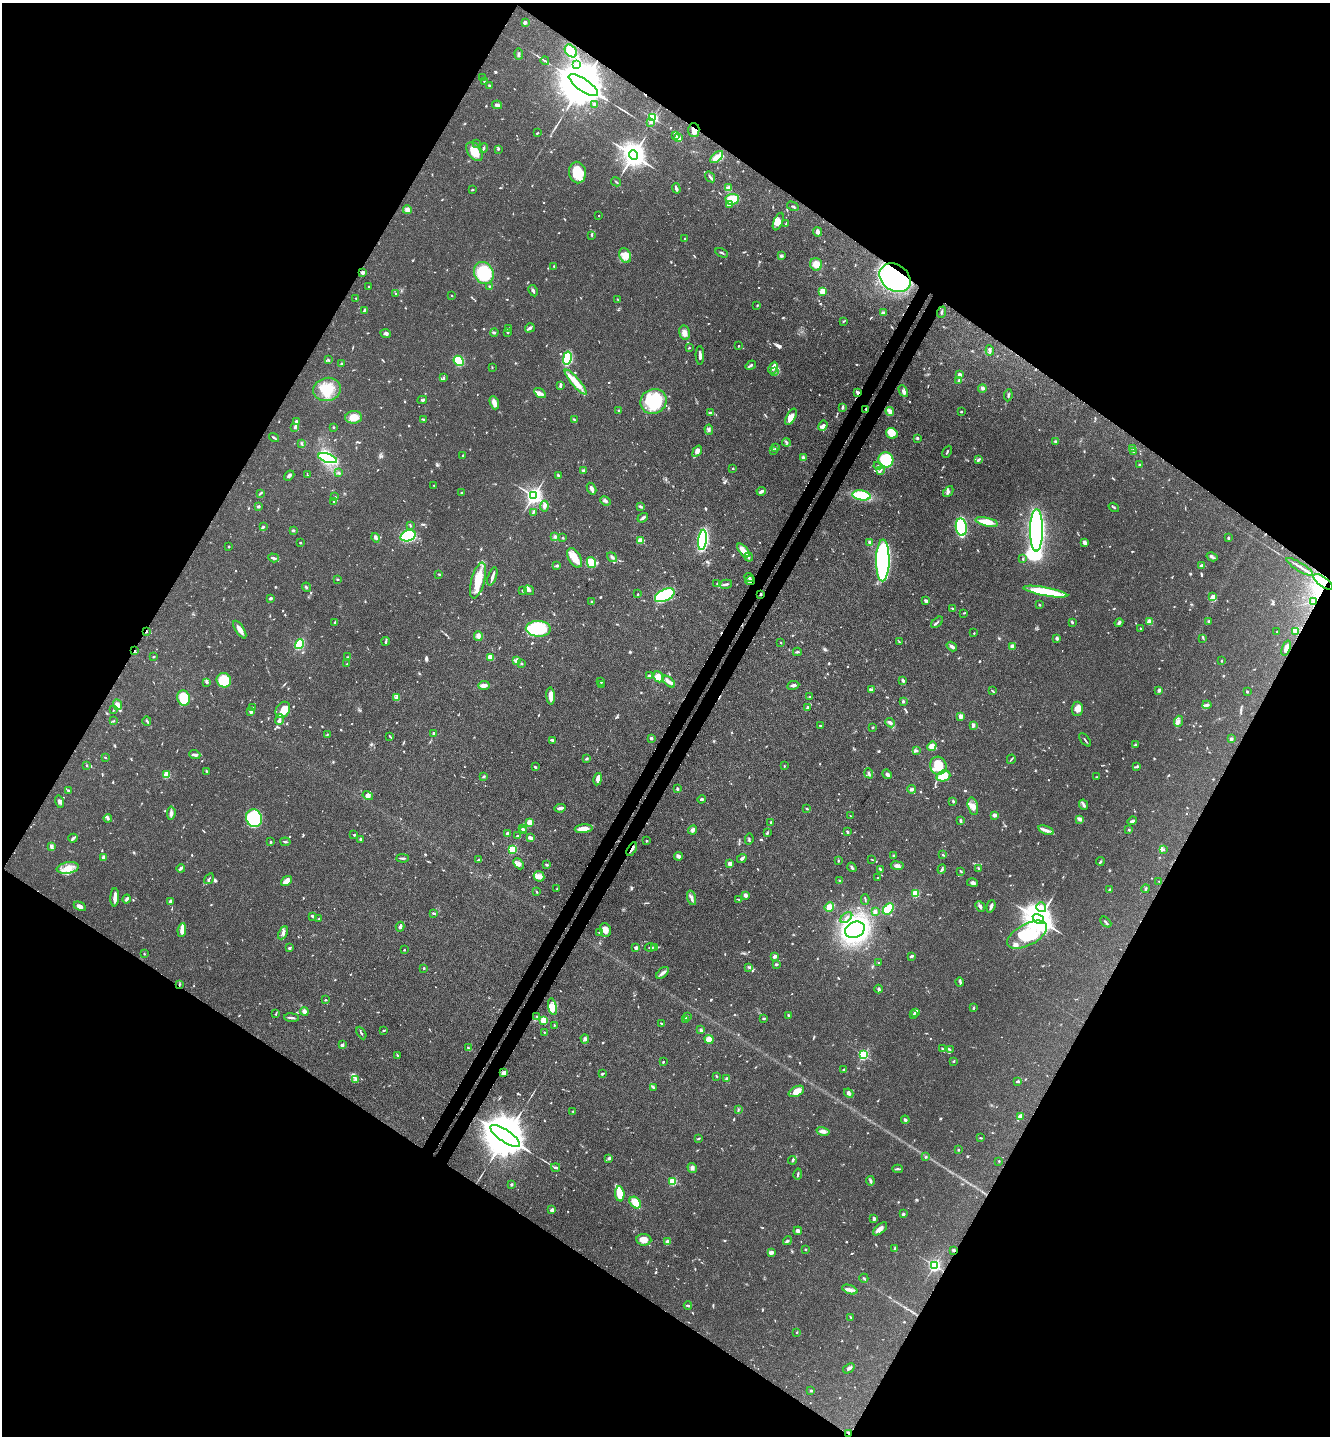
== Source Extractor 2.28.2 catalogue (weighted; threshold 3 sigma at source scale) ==
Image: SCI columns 237-5548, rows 91-5823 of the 5922 x 5914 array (HDU 1 of 3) = the unmasked area's bounding box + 8 px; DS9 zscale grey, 4 x 4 block average (1 PNG px = mean of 4 x 4 image px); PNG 1332 x 1438 px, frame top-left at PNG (2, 3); each listed source drawn as its Kron ellipse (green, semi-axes under 4 px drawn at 4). Shown black and unused: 49% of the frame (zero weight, under 3 of 4 exposures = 9% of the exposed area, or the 3 px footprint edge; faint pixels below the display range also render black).
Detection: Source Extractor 2.28.2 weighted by HDU 2 'WHT'. Background 0.0683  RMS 0.0039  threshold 0.0176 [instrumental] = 3 sigma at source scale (4.5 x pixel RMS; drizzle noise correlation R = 1.50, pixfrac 1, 0.05/0.05 arcsec/px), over >= 5 px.
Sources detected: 1019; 6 too faint to see at this stretch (4 x 4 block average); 1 inside a brighter object's white glare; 4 cosmic-ray / hot-pixel residue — neither listed nor drawn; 22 coinciding with a brighter row at this scale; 53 inside a brighter listed object's ellipse — not listed separately; of the other 933, all 500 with FLUX_AUTO >= 1.72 (the completeness limit of this list) listed and drawn (433 fainter detections not listed), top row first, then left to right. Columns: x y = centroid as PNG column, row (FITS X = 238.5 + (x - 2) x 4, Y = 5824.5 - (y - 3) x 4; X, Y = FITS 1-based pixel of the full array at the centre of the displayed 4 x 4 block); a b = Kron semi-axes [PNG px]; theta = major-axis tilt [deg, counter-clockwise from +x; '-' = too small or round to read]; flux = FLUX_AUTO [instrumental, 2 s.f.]
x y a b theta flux
525 22 2 2 - 27
571 51 7 5 -50 25
519 54 6 2 -84 3.9
545 61 4 2 - 2.8
577 64 4 4 - 6.4
483 78 2 2 - 2.8
484 82 2 2 - 2.2
583 85 17 6 -35 24000
490 86 3 2 - 3.1
595 104 3 3 - 5.6
497 105 5 2 - 9.7
652 118 2 2 - 410
650 123 2 2 - 2
694 130 7 5 -88 14
537 133 3 2 - 2
675 136 3 2 - 2.2
679 138 3 2 - 18
476 143 2 2 - 2.3
484 148 5 2 - 3.9
498 149 2 2 - 3
475 151 10 7 -52 36
633 155 5 4 - 2900
717 157 8 4 43 27
577 172 11 8 -80 64
710 177 6 2 -55 3.8
616 182 5 2 - 2.3
676 188 5 2 - 8.2
728 188 4 3 - 4.5
472 190 3 2 - 2.3
732 199 7 5 4 58
729 205 3 2 - 2.8
793 206 6 2 -29 3.5
407 210 4 3 - 13
599 216 2 2 - 3
778 222 9 4 67 15
786 224 4 2 - 2.8
818 232 5 2 - 13
592 235 3 2 - 2
685 239 2 2 - 4.9
722 253 7 2 -27 3.4
625 255 7 5 -66 18
781 256 4 3 - 4
816 264 6 6 - 25
554 266 2 2 - 1.8
363 272 3 3 - 5
484 273 11 9 -64 110
895 278 17 13 -35 430
369 286 2 2 - 2.7
490 286 4 2 - 2.4
533 291 6 2 -63 5.6
822 291 2 2 - 90
396 293 2 2 - 1.8
452 296 2 2 - 2.8
356 298 2 2 - 2
618 300 3 2 - 1.8
757 305 4 2 - 1.8
364 310 4 2 - 4
942 312 6 2 69 3.4
883 313 3 3 - 4.7
843 322 4 2 - 2.1
530 328 5 3 - 6.2
508 329 4 2 - 3
494 332 4 2 - 3.3
508 332 2 2 - 9
685 333 7 5 -76 12
386 334 5 3 - 6.2
738 346 2 2 - 2.5
689 348 2 2 - 2
990 350 5 2 - 4.2
700 355 9 2 -89 7.9
567 358 6 4 78 150
328 360 4 2 - 2.1
459 361 5 4 - 100
341 364 3 2 - 2.8
751 365 5 3 - 4.1
492 367 2 2 - 1.9
773 368 6 3 63 7.9
775 371 2 2 - 2.1
960 374 2 2 - 22
443 377 3 2 - 2.3
959 381 2 2 - 3.4
576 382 16 4 -49 44
560 385 4 2 - 6.5
982 388 4 3 - 4.4
327 389 14 11 15 54
903 391 6 4 -63 7.2
857 392 3 3 - 4.8
540 393 6 3 -30 9.1
1008 395 6 2 83 2.8
422 400 5 2 - 3.1
653 401 13 12 - 180
494 403 7 3 -70 17
843 407 4 2 - 3.7
866 409 2 2 - 3.5
619 410 2 2 - 1.9
890 411 4 3 - 10
961 412 2 2 - 2.5
711 413 4 2 - 7.2
354 417 8 6 3 30
791 417 9 4 61 13
423 419 3 2 - 3
574 420 4 2 - 3.2
296 421 3 2 - 5.6
823 426 5 4 - 7.8
333 427 2 2 - 2.4
294 428 3 2 - 2.3
709 430 5 3 - 5.2
892 433 6 5 - 32
274 437 5 2 - 3.4
917 438 2 2 - 13
1056 441 4 2 - 2.7
786 442 4 2 - 3.3
301 443 3 2 - 1.7
775 448 3 2 - 2.3
1133 448 3 2 - 2.5
773 450 2 2 - 2.1
697 451 6 4 55 12
1133 451 3 2 - 2.7
947 452 6 2 66 3.5
463 455 2 2 - 3.6
327 458 10 4 -17 230
803 458 3 3 - 3.8
886 460 8 7 - 94
978 460 4 3 - 3.8
1139 464 3 2 - 1.8
878 466 4 2 - 2.9
733 468 2 2 - 4
583 470 4 2 - 2.9
880 471 4 2 - 3.6
339 473 3 2 - 2.7
289 475 6 3 40 5
307 475 3 2 - 2.4
558 476 3 2 - 4.7
434 485 2 2 - 3.2
591 489 6 2 -61 18
761 491 5 3 - 6.4
948 492 6 4 49 6.4
260 493 3 2 - 2.8
462 493 3 2 - 3
861 495 9 5 -10 93
533 496 3 3 - 1200
335 497 3 2 - 1.9
605 501 5 3 - 5.3
334 502 3 3 - 2.7
258 506 2 2 - 12
544 506 5 4 - 7.5
640 506 4 2 - 3
1114 507 5 2 - 2.8
533 512 3 2 - 3.3
643 518 6 3 38 5.2
987 522 11 4 -13 38
410 526 3 2 - 1.8
264 527 4 2 - 3.6
961 527 9 5 -82 230
293 530 2 2 - 5.7
1037 530 21 6 90 550
408 536 8 5 16 300
555 537 3 2 - 5.5
375 538 5 3 - 5.1
563 538 2 2 - 2
1228 538 3 2 - 4.2
702 540 10 4 83 250
640 541 2 2 - 74
300 543 2 2 - 2.3
870 543 3 2 - 8.2
1085 543 3 2 - 10
229 546 2 2 - 2.4
743 550 8 3 -50 32
612 557 5 2 - 4.1
749 557 5 2 - 3.9
1212 557 6 3 -28 5.1
273 558 5 2 - 5.1
575 558 10 6 -59 33
1023 559 3 2 - 2.1
883 560 21 6 89 470
591 562 5 4 - 35
1202 565 3 2 - 5.6
557 566 4 2 - 3.8
1300 567 15 2 -32 9.1
439 574 3 2 - 2.6
492 576 9 2 72 11
749 578 5 3 - 4.8
337 579 3 2 - 2
478 580 18 6 75 55
750 580 5 3 - 11
1323 582 12 4 -36 30
717 583 3 2 - 2.1
726 584 6 2 13 4.8
306 587 4 2 - 3.4
529 590 5 3 - 6.1
523 591 2 2 - 2.6
1045 592 22 4 -11 150
638 594 2 2 - 2.6
760 594 3 2 - 3.7
665 595 10 6 26 180
1213 597 2 2 - 36
271 598 3 2 - 4.5
926 601 3 2 - 8.2
591 602 2 2 - 1.8
1314 602 3 2 - 2.7
1039 605 3 2 - 2.2
953 608 3 2 - 3
964 613 3 2 - 2.4
1209 621 2 2 - 12
335 622 2 2 - 2.9
937 622 7 2 40 3.6
1072 622 3 2 - 4.4
1150 622 3 3 - 17
1119 623 4 3 - 6.7
1140 628 2 2 - 1.8
538 629 12 8 -2 170
240 630 10 3 -58 18
146 631 3 2 - 1.9
1277 632 3 2 - 1.8
1295 632 4 2 - 2.9
974 633 2 2 - 3.3
478 636 5 4 - 8.5
1057 638 4 3 - 3.3
1203 638 4 2 - 1.8
386 641 4 2 - 3.6
899 642 4 2 - 2.3
781 643 2 2 - 2.2
299 644 5 3 - 120
952 646 6 3 -34 7.5
1012 646 2 2 - 45
1286 648 8 4 71 9.3
135 651 3 2 - 2
797 652 4 2 - 3.3
154 657 2 2 - 2.6
348 657 3 2 - 2.5
490 657 3 3 - 23
516 661 4 2 - 9.3
1221 661 3 2 - 2.4
521 663 2 2 - 3.1
347 664 3 2 - 2.4
649 675 3 2 - 1.8
658 677 6 5 - 31
224 680 7 7 - 65
903 681 3 2 - 5
206 682 4 2 - 2.8
601 682 2 2 - 3.2
669 682 7 3 -39 13
601 684 3 2 - 2.8
484 685 6 3 3 14
793 685 6 2 9 6.3
871 690 3 3 - 6.7
1159 690 2 2 - 18
992 691 4 2 - 2.4
1247 692 2 2 - 2.8
551 696 8 3 -85 22
809 697 2 2 - 2.2
184 698 7 6 - 71
396 698 3 3 - 4.7
903 701 2 2 - 6.9
117 705 5 4 - 20
1207 705 4 3 - 5.8
808 707 3 2 - 4.4
253 708 3 2 - 5.6
1077 709 7 6 - 13
114 710 3 2 - 2
283 710 9 6 55 35
251 711 4 3 - 7.6
961 716 2 2 - 46
279 720 5 2 - 5.8
114 721 3 2 - 2
147 721 5 2 - 2.7
1178 721 6 3 70 7.5
890 723 5 3 - 9.3
820 725 2 2 - 2.3
973 725 4 3 - 7.5
873 727 3 2 - 1.8
434 733 2 2 - 3.6
327 735 3 2 - 1.8
390 736 3 2 - 1.8
651 738 2 2 - 18
1231 739 2 2 - 19
552 740 4 2 - 4.3
1085 740 8 2 -51 3.1
1135 745 3 2 - 2.8
932 746 5 4 - 21
916 750 3 2 - 2.2
195 755 5 3 - 5.9
105 757 4 2 - 2
586 759 4 2 - 3.1
1011 759 5 2 - 2.6
87 765 2 2 - 2.3
784 766 2 2 - 1.7
938 766 9 8 - 58
535 767 2 2 - 4.9
1137 767 2 2 - 2.1
206 771 3 2 - 3.4
869 773 5 2 - 4
887 774 5 3 - 6.5
166 775 2 2 - 110
943 776 7 5 21 41
484 777 3 2 - 2.4
1096 777 3 2 - 1.8
598 779 6 3 78 14
678 789 4 2 - 4.5
911 789 5 2 - 4.8
69 790 3 2 - 2.9
368 796 5 4 - 8.3
702 799 4 2 - 3.1
953 801 2 2 - 3
60 802 6 4 -74 6.7
1083 805 5 3 - 5.5
973 806 9 5 -75 13
560 808 5 2 - 9.2
807 809 2 2 - 3.1
171 813 7 3 85 6.8
995 815 3 3 - 6.6
851 816 3 2 - 1.7
108 818 4 3 - 3.8
254 818 9 8 - 160
1080 819 4 2 - 15
961 821 4 2 - 5.1
1132 821 5 2 - 5.6
529 822 2 2 - 78
771 823 3 2 - 2.2
522 829 2 2 - 3.8
584 829 9 3 4 30
692 830 5 4 - 5.8
1046 830 8 3 -21 10
1129 830 2 2 - 2.7
524 831 4 2 - 2.1
847 832 2 2 - 4.5
767 833 4 2 - 3.7
507 834 2 2 - 9.5
354 835 3 2 - 2.2
517 836 3 2 - 1.7
73 838 4 2 - 4.8
530 838 4 2 - 10
361 839 3 3 - 3.4
749 839 5 2 - 3
646 841 2 2 - 2.9
271 842 2 2 - 3.2
285 842 5 2 - 2.8
52 847 4 3 - 4.5
512 849 2 2 - 210
632 849 7 2 60 8.7
1163 850 2 2 - 1.7
943 855 3 2 - 2.8
679 856 4 3 - 9.4
893 856 2 2 - 12
104 857 2 2 - 39
403 858 6 2 -2 3.8
742 859 5 2 - 5.5
872 859 4 2 - 1.9
479 860 4 2 - 10
838 861 3 2 - 2
1100 861 4 2 - 2.7
519 864 6 3 -47 7.8
730 864 2 2 - 36
547 865 3 2 - 4.1
897 866 6 4 -7 7.4
852 867 5 2 - 5.2
68 868 11 5 10 25
181 868 4 2 - 8.4
978 868 3 2 - 1.9
880 869 3 2 - 2.4
942 869 5 3 - 4.7
961 871 3 2 - 3
539 876 6 5 - 14
877 878 2 2 - 2.2
209 879 6 2 57 3.1
286 881 6 3 39 28
840 881 3 2 - 3.6
1159 881 2 2 - 2.2
973 883 5 3 - 5.9
557 889 2 2 - 2.5
1146 889 4 2 - 2.2
1110 890 4 2 - 4.9
537 892 2 2 - 1.8
916 894 2 2 - 130
745 895 3 3 - 8
115 897 9 3 87 17
691 898 7 3 -74 8.8
127 899 4 2 - 5.2
739 899 4 2 - 2.5
865 899 5 2 - 2
170 901 3 2 - 4.6
80 906 6 3 -26 13
991 906 6 2 73 7.6
829 907 5 4 - 16
980 907 6 3 -50 5.4
1041 907 5 4 - 12
888 909 6 4 48 62
875 911 2 2 - 29
434 913 3 2 - 3.2
313 916 3 3 - 2.7
846 918 7 2 41 3.1
319 919 3 2 - 2.3
1038 919 6 4 -33 5400
1106 922 6 2 -43 3.4
400 927 5 2 - 8.5
182 930 7 4 83 18
605 930 7 5 -70 20
855 930 10 7 21 620
283 933 7 3 63 7.3
599 933 3 2 - 2.4
1027 935 22 10 28 200
650 947 5 2 - 2.9
654 947 3 3 - 3.5
290 948 3 2 - 3.4
636 948 3 3 - 6.5
404 950 2 2 - 2.1
144 954 2 2 - 2
775 956 2 2 - 25
911 956 4 2 - 4.9
878 962 2 2 - 1.9
776 964 2 2 - 6.2
749 967 4 2 - 3.2
424 968 2 2 - 2.8
662 973 7 3 40 8.4
960 982 4 2 - 3.2
179 984 3 2 - 2
879 989 4 3 - 4.8
325 1000 3 2 - 2.1
552 1007 8 4 -79 16
974 1008 3 2 - 2.2
304 1011 4 3 - 8.3
916 1012 3 2 - 17
276 1014 3 2 - 2
789 1015 3 2 - 3.3
914 1015 3 2 - 1.8
537 1017 3 2 - 1.9
687 1017 4 2 - 2.8
292 1018 7 2 -6 4.9
764 1018 3 2 - 3.4
544 1020 4 3 - 48
686 1020 4 2 - 3.8
662 1024 3 2 - 2.7
554 1025 2 2 - 2.4
383 1030 3 2 - 2.4
701 1030 2 2 - 16
544 1032 2 2 - 1.8
361 1033 7 2 -61 3.1
585 1039 5 4 - 5.4
709 1039 5 4 - 22
342 1045 2 2 - 21
468 1048 3 2 - 2
942 1049 3 2 - 3.4
950 1050 3 2 - 2.1
397 1055 3 2 - 2.3
863 1055 2 2 - 300
953 1061 3 2 - 1.9
663 1062 3 2 - 2.4
844 1070 2 2 - 13
504 1073 3 2 - 15
602 1074 3 2 - 3.8
717 1076 3 2 - 2.2
356 1079 3 2 - 1.9
727 1079 2 2 - 27
1017 1081 3 2 - 2.7
653 1087 3 2 - 1.9
796 1091 8 5 26 23
849 1093 5 3 - 6.7
738 1110 3 2 - 1.7
573 1111 2 2 - 2.1
1021 1116 4 2 - 19
905 1120 4 2 - 3.8
823 1131 6 4 -14 11
505 1136 17 6 -34 20000
698 1138 2 2 - 2.3
981 1138 4 2 - 1.7
958 1150 2 2 - 8.3
926 1157 3 2 - 3.1
609 1158 3 2 - 7.8
792 1160 4 2 - 4.5
999 1161 3 2 - 1.8
556 1167 4 2 - 3.9
692 1168 5 4 - 6
897 1169 5 2 - 3.8
798 1174 5 2 - 3.5
672 1181 2 2 - 160
870 1181 4 2 - 4.1
511 1184 3 2 - 2.9
620 1194 7 4 -84 33
635 1203 6 5 - 28
552 1210 2 2 - 31
903 1214 3 2 - 6
874 1219 3 2 - 8.3
880 1229 8 4 40 11
798 1231 4 4 - 4.7
644 1240 7 6 - 22
787 1241 5 2 - 4
668 1242 2 2 - 50
895 1248 4 2 - 3.2
805 1249 2 2 - 2.4
954 1250 2 2 - 5.7
771 1252 3 2 - 10
934 1265 2 2 - 570
864 1278 5 2 - 3.6
850 1290 8 3 -19 9.7
688 1306 4 2 - 3.8
850 1317 4 2 - 1.8
797 1332 2 2 - 2.3
849 1368 6 3 35 5.1
811 1390 3 2 - 3.7
849 1433 2 2 - 2.1
Overlapping masked pixels (flux is a lower limit): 14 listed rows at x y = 583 85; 694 130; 895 278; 857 392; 866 409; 750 580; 1323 582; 760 594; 146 631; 135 651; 632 849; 179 984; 954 1250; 849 1433
Diffuse or blended objects may show on this block-average render without a row.